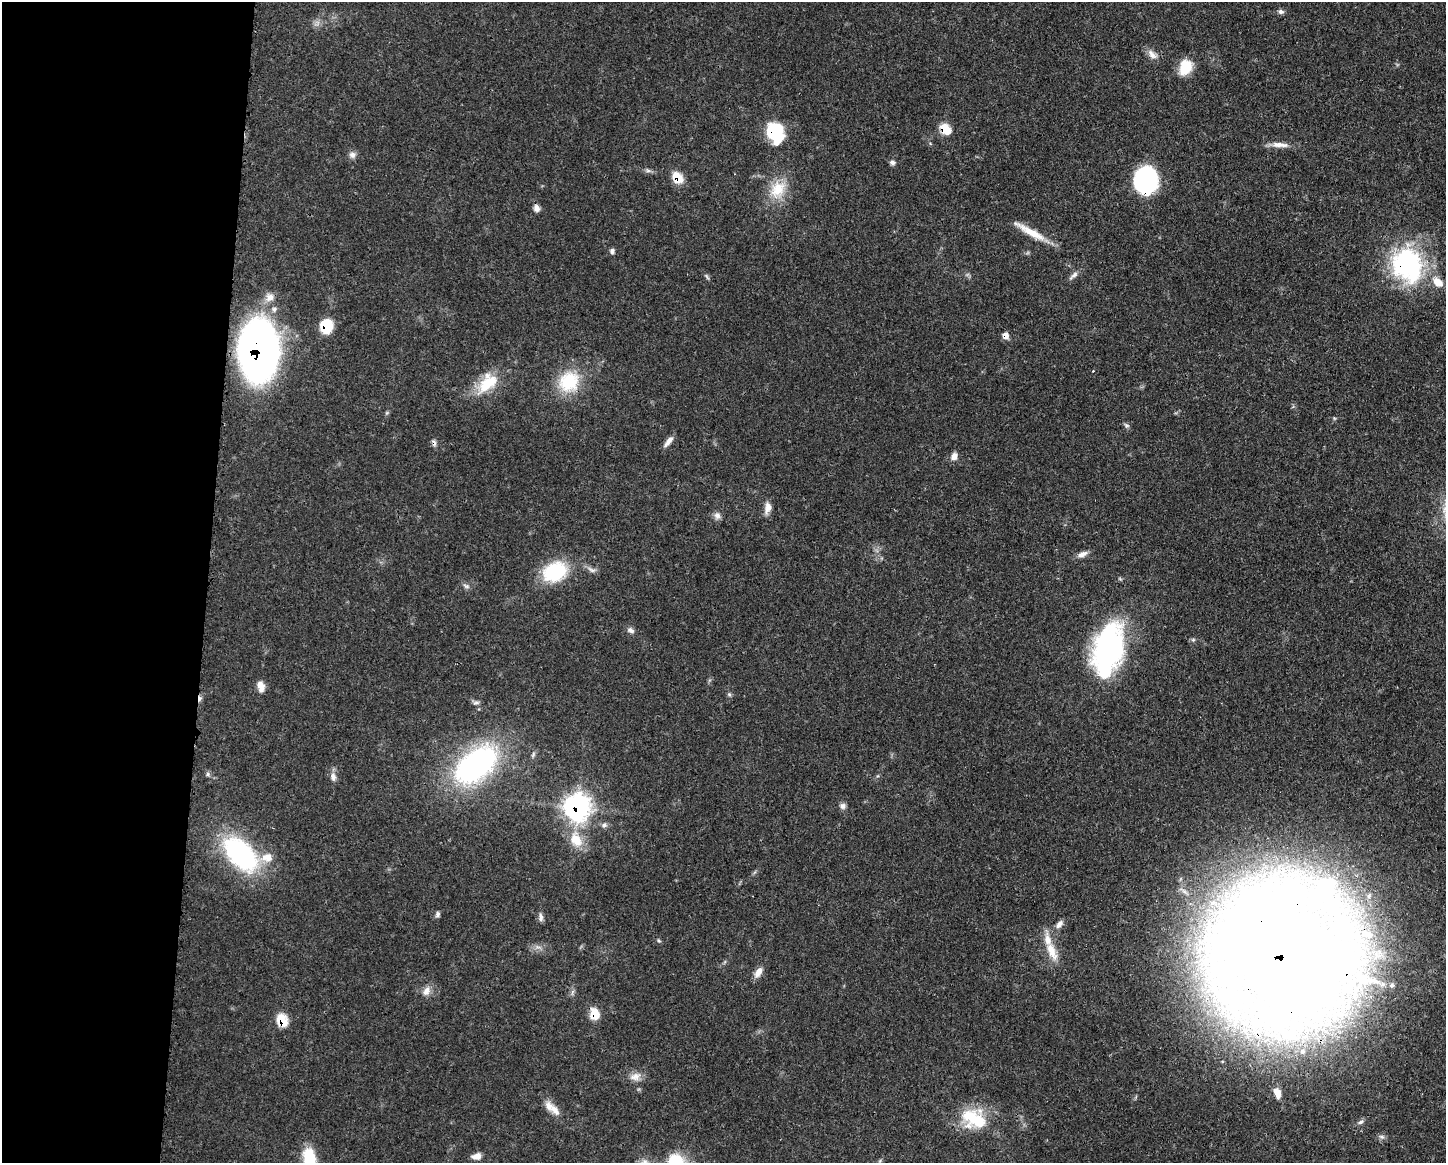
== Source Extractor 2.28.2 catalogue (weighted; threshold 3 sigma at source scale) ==
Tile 4 of 3 x 4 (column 1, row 2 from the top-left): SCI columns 118-1561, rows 2321-3481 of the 4678 x 4645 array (HDU 1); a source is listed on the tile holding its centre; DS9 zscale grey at full resolution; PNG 1448 x 1165 px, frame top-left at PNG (2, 2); no overlay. Shown black and unused: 14% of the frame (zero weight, under 3 of 4 exposures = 1% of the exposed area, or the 3 px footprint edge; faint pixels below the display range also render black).
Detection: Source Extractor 2.28.2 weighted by HDU 2 'WHT'; one run over the whole footprint, this tile lists its part. Background 0.0581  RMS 0.0033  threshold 0.015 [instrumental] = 3 sigma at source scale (4.5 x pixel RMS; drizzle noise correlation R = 1.50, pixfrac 1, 0.05/0.05 arcsec/px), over >= 5 px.
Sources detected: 77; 1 too faint to see at this stretch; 1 cosmic-ray / hot-pixel residue — not listed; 4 inside a brighter listed object's ellipse — not listed separately; the other 71 listed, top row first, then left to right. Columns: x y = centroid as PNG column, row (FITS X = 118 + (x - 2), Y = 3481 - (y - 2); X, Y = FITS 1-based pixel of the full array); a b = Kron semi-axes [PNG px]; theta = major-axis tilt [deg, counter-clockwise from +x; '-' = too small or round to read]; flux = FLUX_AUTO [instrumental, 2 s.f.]
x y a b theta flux
1281 12 8 6 -10 0.93
1152 54 16 8 -40 2.4
1186 67 17 12 65 8.6
945 129 8 6 -49 11
775 132 19 15 -72 20
1280 145 26 7 -3 3.1
352 155 10 8 -13 1.5
892 162 7 7 - 0.96
648 170 8 5 -19 0.87
677 177 12 9 -53 7
1146 180 22 18 89 46
778 189 26 20 63 9.6
536 208 8 7 - 1.7
1030 232 44 8 -30 7.3
612 251 7 6 - 0.86
1407 264 36 30 -70 57
1073 275 16 6 41 1.5
707 277 10 3 -61 0.57
1438 282 16 10 -39 4.3
270 297 13 12 - 3.1
326 326 13 11 -90 11
1005 335 8 6 -58 2.2
259 350 36 25 -88 310
569 382 30 26 58 16
487 383 33 19 47 12
387 413 6 5 - 0.48
1126 425 8 6 -36 0.76
668 442 15 6 50 2.1
434 443 10 5 -77 1.1
954 456 10 8 62 2.1
768 508 17 8 80 2.5
717 515 10 8 -79 1.6
1082 554 13 6 24 2.1
591 570 14 5 -26 1.4
555 572 29 21 27 21
466 586 10 6 -20 1
631 630 10 7 -28 1.3
1108 649 48 25 79 87
261 686 13 8 -78 2.9
729 694 6 4 -45 0.54
200 699 7 5 88 1
476 703 9 6 14 0.92
476 765 49 28 38 78
208 774 7 5 -50 0.74
333 777 13 8 -84 1.8
843 806 9 8 - 1.3
577 807 12 11 - 170
604 825 8 7 - 1.1
576 840 24 16 -68 8.3
241 854 50 28 -47 46
437 914 7 6 - 0.84
541 917 12 6 -87 1.3
1059 924 13 7 50 1.8
1367 934 25 15 -18 12
659 941 7 4 -45 0.51
537 947 9 4 -5 1
1052 951 30 12 -66 7
1284 954 70 62 -77 1800
758 972 14 7 58 2.7
1392 985 9 7 43 1.5
426 991 14 9 58 2.5
572 992 10 4 77 0.79
594 1014 12 10 -80 5.7
282 1020 13 9 -68 8
635 1076 17 10 19 2.9
1277 1093 12 7 -72 2.9
555 1110 18 10 -59 3.3
974 1118 33 23 -21 17
1360 1122 10 5 32 0.99
477 1156 11 7 13 2.4
309 1158 22 13 -79 13
Overlapping masked pixels (flux is a lower limit): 18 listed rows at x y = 945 129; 775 132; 677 177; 1146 180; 1407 264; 326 326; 1005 335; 259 350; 569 382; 434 443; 1108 649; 200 699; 476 765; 577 807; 1367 934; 1284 954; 594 1014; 282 1020
Isophote crosses this tile's border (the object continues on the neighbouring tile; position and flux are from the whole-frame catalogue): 1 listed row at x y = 309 1158